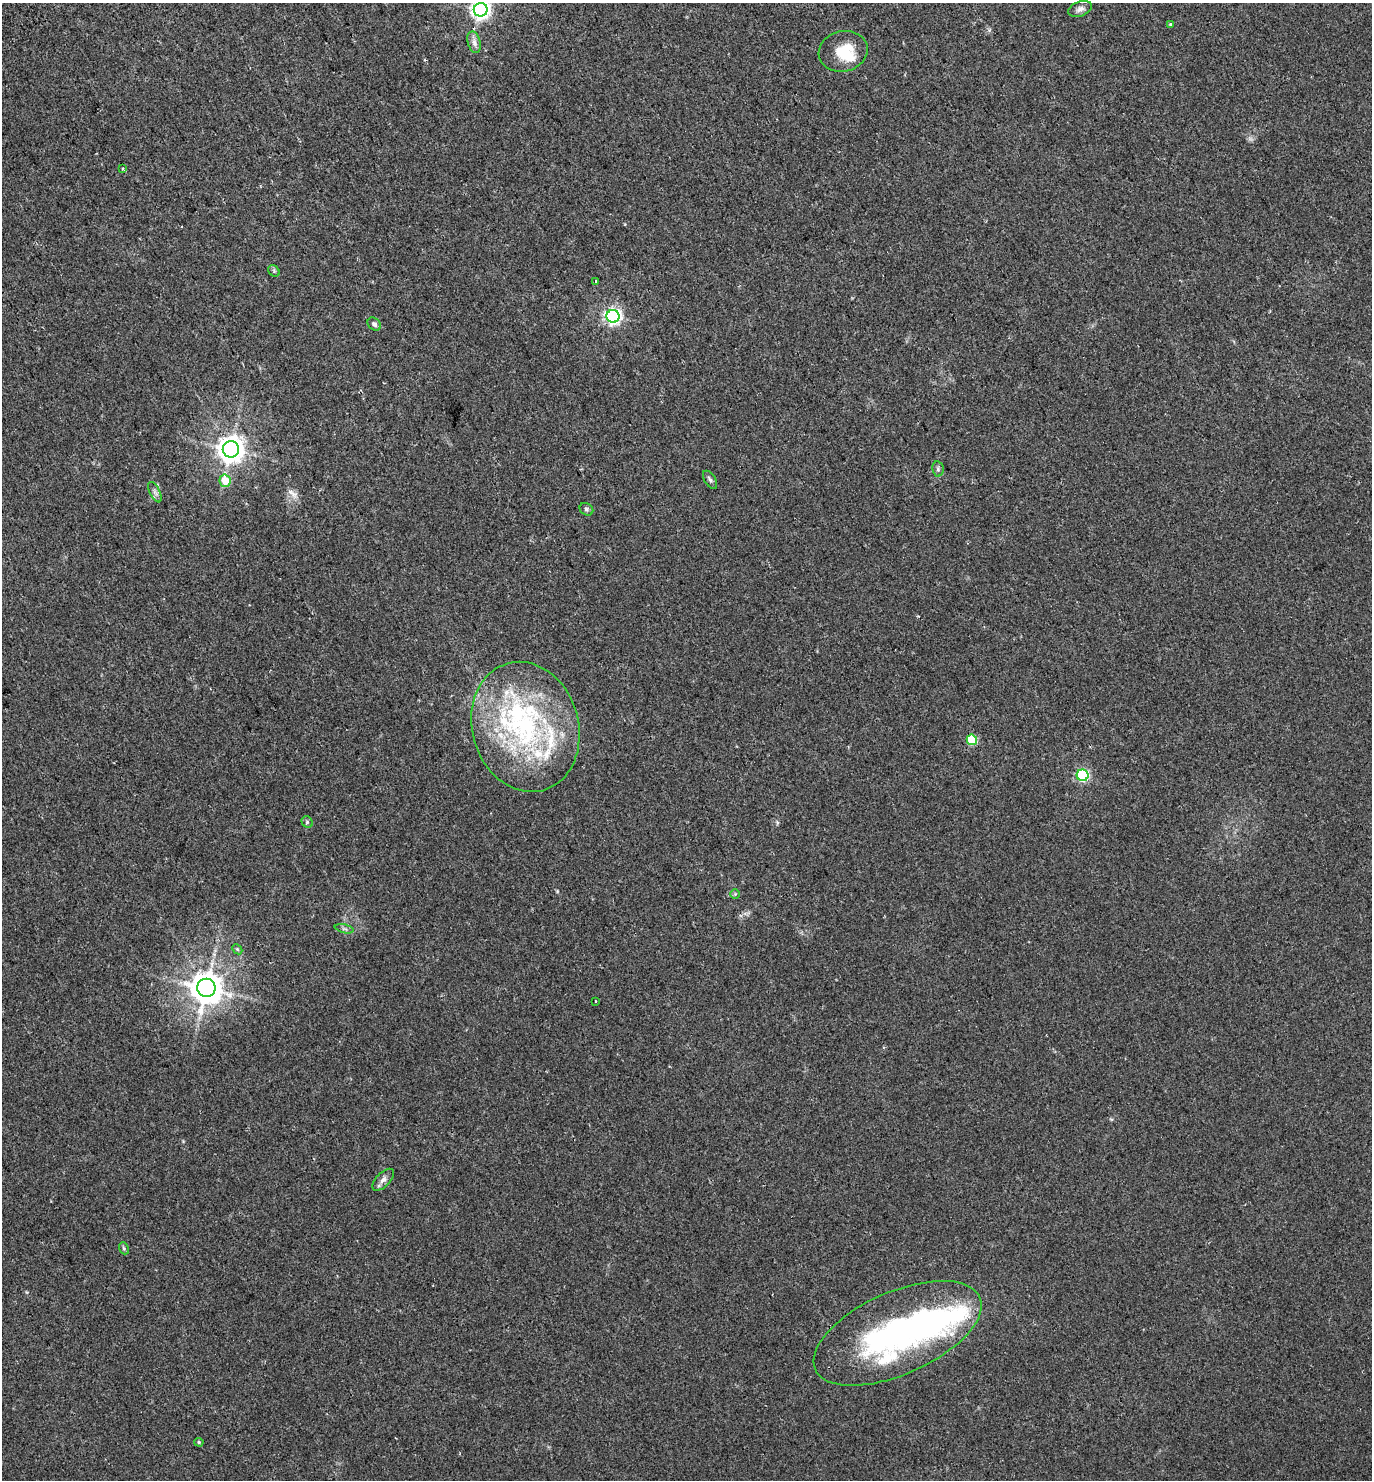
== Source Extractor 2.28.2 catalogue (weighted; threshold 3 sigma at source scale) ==
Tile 11 of 4 x 4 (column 3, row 3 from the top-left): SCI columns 3007-4376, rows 1537-3014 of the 5950 x 6034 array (HDU 1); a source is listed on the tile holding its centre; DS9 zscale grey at full resolution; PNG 1374 x 1482 px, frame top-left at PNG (2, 3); each listed source drawn as its Kron ellipse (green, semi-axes under 4 px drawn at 4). Shown black and unused: <1% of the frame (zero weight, under 2 of 3 exposures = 4% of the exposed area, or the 3 px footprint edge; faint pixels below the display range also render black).
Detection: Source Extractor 2.28.2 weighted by HDU 2 'WHT'; one run over the whole footprint, this tile lists its part. Background 0.0136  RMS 0.0058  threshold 0.026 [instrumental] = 3 sigma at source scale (4.5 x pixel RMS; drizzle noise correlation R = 1.50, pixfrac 1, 0.0396/0.0396 arcsec/px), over >= 5 px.
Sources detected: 41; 2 inside a brighter object's white glare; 1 cosmic-ray / hot-pixel residue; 1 long thin detection or spike segment (spike, bleed or trail) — neither listed nor drawn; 8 inside a brighter listed object's ellipse — not listed separately; the other 29 listed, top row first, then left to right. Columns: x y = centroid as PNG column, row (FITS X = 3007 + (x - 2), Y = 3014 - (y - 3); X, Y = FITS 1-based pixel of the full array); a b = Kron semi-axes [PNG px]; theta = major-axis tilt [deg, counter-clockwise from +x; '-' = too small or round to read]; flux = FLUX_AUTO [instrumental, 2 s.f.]
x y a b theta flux
1080 9 12 7 20 2.3
481 10 7 6 - 230
1171 25 4 3 - 9.3
474 42 11 6 -75 2.5
843 51 25 20 12 15
123 168 3 3 - 0.72
274 271 6 5 - 0.85
596 281 3 3 - 5.3
613 316 6 6 - 150
374 324 7 5 -40 1.6
231 449 8 8 - 540
938 469 7 5 -80 1.1
710 480 10 5 -57 1.4
225 481 6 5 - 11
155 492 11 5 -62 1.6
586 509 7 6 - 1.1
525 727 66 53 -74 110
972 740 5 5 - 23
1083 775 6 5 - 74
307 822 6 5 - 0.81
735 894 5 5 - 0.67
344 929 9 4 -12 1.1
237 949 6 4 -45 0.75
206 988 9 9 - 920
596 1001 3 3 - 1
383 1180 14 7 46 2.8
124 1248 6 4 -68 0.74
897 1333 90 41 24 130
199 1442 5 4 - 0.69
Isophote crosses this tile's border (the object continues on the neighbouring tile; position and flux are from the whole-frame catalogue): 1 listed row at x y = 481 10